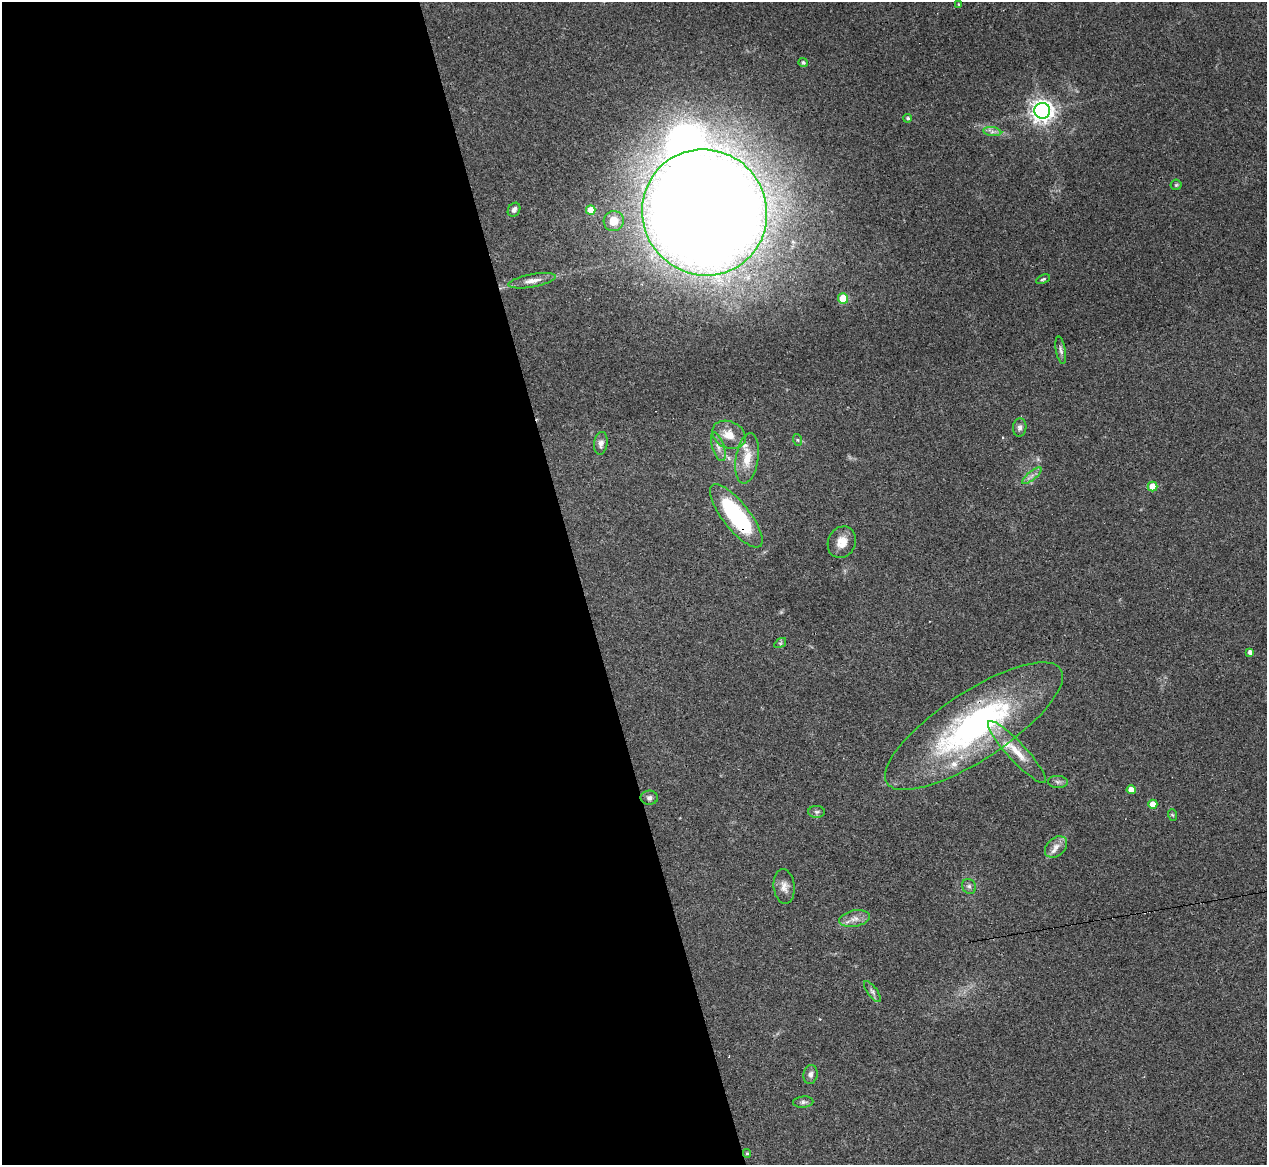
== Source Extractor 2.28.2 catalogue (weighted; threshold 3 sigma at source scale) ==
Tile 9 of 4 x 4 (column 1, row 3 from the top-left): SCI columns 1-1265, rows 1416-2578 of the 5061 x 5039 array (HDU 1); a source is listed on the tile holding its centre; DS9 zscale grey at full resolution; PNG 1269 x 1167 px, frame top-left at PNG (2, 2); each listed source drawn as its Kron ellipse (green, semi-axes under 4 px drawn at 4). Shown black and unused: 46% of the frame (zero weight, under 3 of 4 exposures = <1% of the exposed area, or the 3 px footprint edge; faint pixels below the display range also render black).
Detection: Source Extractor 2.28.2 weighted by HDU 2 'WHT'; one run over the whole footprint, this tile lists its part. Background 0.0954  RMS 0.0058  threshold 0.026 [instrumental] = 3 sigma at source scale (4.5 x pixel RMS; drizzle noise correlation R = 1.50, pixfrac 1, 0.05/0.05 arcsec/px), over >= 5 px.
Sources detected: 45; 1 inside a brighter object's white glare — neither listed nor drawn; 2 inside a brighter listed object's ellipse — not listed separately; the other 42 listed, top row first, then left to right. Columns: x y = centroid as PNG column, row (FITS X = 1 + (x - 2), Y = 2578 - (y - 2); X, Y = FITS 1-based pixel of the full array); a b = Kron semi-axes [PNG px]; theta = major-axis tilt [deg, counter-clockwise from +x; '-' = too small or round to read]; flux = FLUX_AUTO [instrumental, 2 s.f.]
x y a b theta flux
959 4 4 3 - 0.52
803 62 5 4 - 1.2
1042 111 8 8 - 390
908 118 4 4 - 1.1
992 132 9 4 -8 2
1176 185 5 5 - 0.8
514 210 7 6 - 2.2
591 210 5 4 - 9.6
705 212 64 62 -57 2200
614 221 10 10 - 7.8
1043 279 7 4 25 0.9
532 281 24 6 10 5.3
843 298 5 5 - 23
1061 350 14 5 -80 1.8
1020 427 9 6 82 2.2
729 435 17 13 -26 8.9
798 440 6 4 -70 0.74
601 443 11 6 82 3
718 447 15 6 -71 3.1
747 458 25 11 81 11
1032 476 12 3 39 1.9
1153 486 5 5 - 9.7
736 516 39 13 -52 69
842 542 16 13 66 7.5
780 643 6 4 34 0.87
1250 652 4 4 - 2.2
974 726 104 34 33 150
1017 752 41 9 -47 14
1058 782 10 6 -3 1.8
1131 790 4 4 - 5.6
649 798 8 7 - 1.9
1153 804 4 4 - 7.7
817 812 8 6 0 1.5
1173 815 6 3 -70 0.65
1056 847 12 9 42 4.2
969 886 8 6 -54 1.7
784 887 17 10 -84 4.3
854 919 15 8 10 4.3
872 991 12 5 -54 1.8
810 1074 9 7 80 2.2
803 1102 10 5 6 1.6
747 1153 4 4 - 0.74
Overlapping masked pixels (flux is a lower limit): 3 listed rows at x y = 736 516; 974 726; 1017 752